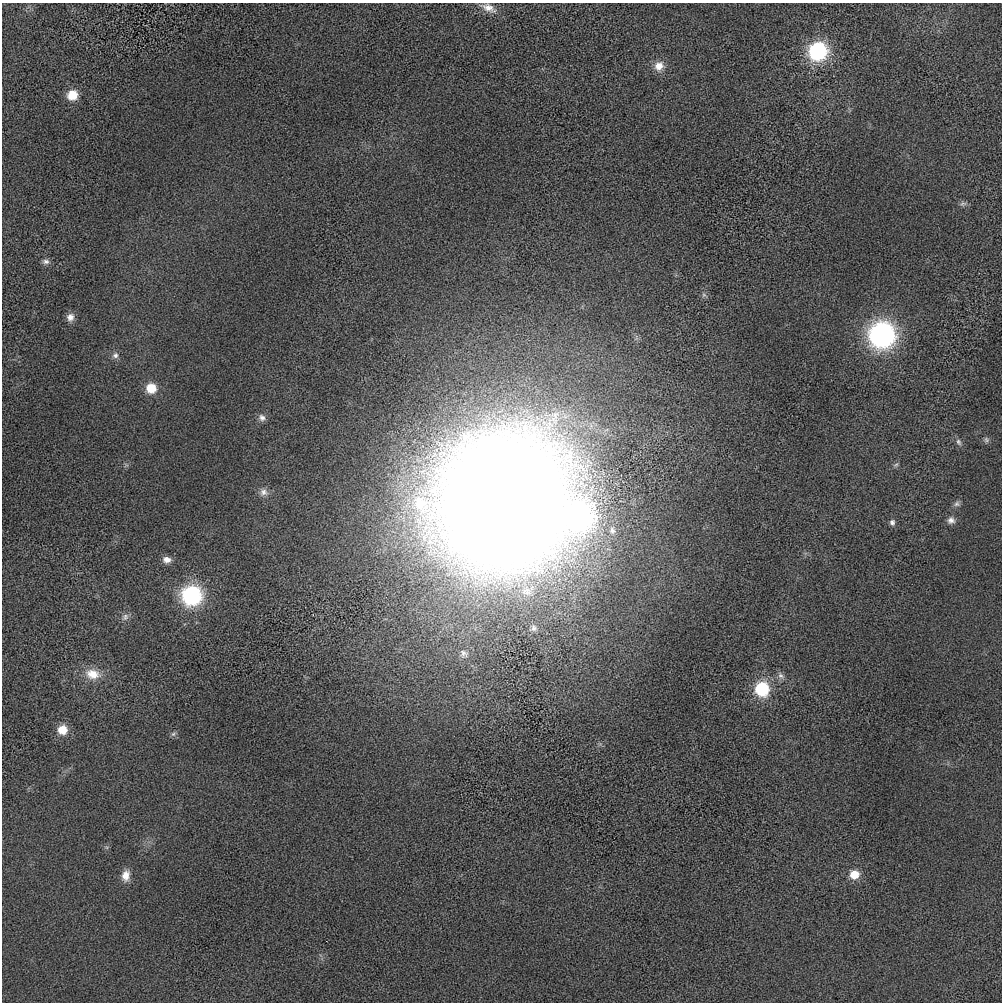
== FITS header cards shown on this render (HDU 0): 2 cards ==
NAXIS1  =                 1000 / length of data axis 1
NAXIS2  =                 1000 / length of data axis 2

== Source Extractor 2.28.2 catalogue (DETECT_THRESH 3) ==
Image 1000 x 1000 px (HDU 0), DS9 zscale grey, 1 PNG px = 1 image px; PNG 1004 x 1004 px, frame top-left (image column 1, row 1000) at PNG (2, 3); no overlay
Background -15.8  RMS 440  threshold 1320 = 3 sigma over >= 5 px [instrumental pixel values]
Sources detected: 35; all 35 listed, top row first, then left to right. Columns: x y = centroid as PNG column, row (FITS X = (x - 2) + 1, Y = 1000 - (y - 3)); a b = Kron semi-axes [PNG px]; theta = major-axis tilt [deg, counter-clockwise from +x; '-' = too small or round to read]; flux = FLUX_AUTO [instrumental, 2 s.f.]
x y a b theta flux
488 8 21 9 -23 2.9e+05
818 51 10 10 - 5.8e+06
659 66 13 11 41 3.3e+05
72 95 9 8 - 7.2e+05
963 204 10 6 6 8.7e+04
46 261 10 7 -1 1.1e+05
704 295 6 6 - 6.9e+04
70 317 10 9 - 1.9e+05
882 335 13 13 - 1.3e+07
115 355 9 8 - 1.2e+05
151 388 9 9 - 7.2e+05
262 418 9 8 - 1.3e+05
986 440 7 7 - 7.2e+04
959 442 10 6 -58 9.2e+04
896 465 8 4 9 4.9e+04
264 492 11 9 -11 1.7e+05
504 501 103 95 53 1.1e+08
420 504 33 24 -58 1.9e+06
957 504 9 7 18 9.2e+04
580 516 14 14 - 1.0e+07
951 520 9 8 - 1.5e+05
892 522 8 6 -72 9.1e+04
612 530 8 7 - 9.7e+04
167 560 10 8 -6 1.9e+05
191 595 11 10 - 6.4e+06
125 617 10 8 63 1.3e+05
534 628 9 7 -49 1.0e+05
464 653 13 11 -37 2.2e+05
93 674 21 13 -10 5.7e+05
781 676 9 7 -41 1.1e+05
762 689 10 9 - 2.2e+06
62 730 9 9 - 5.4e+05
173 734 7 6 - 6.2e+04
126 875 13 9 81 3.0e+05
854 875 9 8 - 5.1e+05